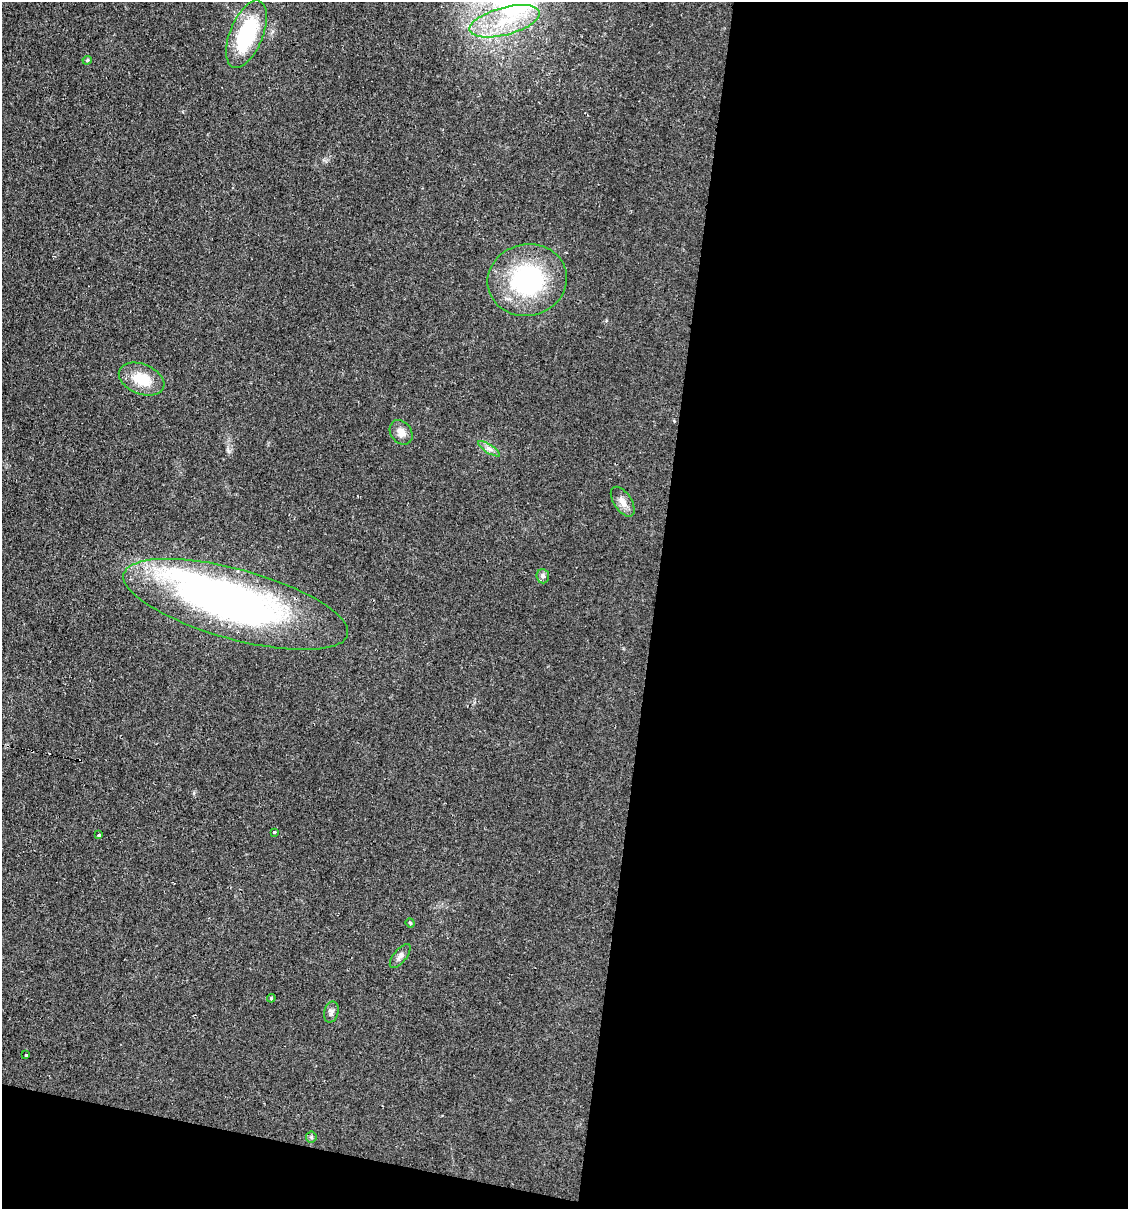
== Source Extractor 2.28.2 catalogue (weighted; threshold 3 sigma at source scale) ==
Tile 16 of 4 x 4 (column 4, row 4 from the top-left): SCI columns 3611-4736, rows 1-1207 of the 4848 x 4828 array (HDU 1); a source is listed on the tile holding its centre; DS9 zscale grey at full resolution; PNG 1130 x 1211 px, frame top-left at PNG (2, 2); each listed source drawn as its Kron ellipse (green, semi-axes under 4 px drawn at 4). Shown black and unused: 45% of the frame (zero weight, under 2 of 3 exposures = <1% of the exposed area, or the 3 px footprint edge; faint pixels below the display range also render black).
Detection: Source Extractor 2.28.2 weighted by HDU 2 'WHT'; one run over the whole footprint, this tile lists its part. Background 0.0329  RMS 0.0049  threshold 0.022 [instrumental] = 3 sigma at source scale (4.5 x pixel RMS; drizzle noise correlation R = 1.50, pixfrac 1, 0.05/0.05 arcsec/px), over >= 5 px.
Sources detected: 20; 1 inside a brighter object's white glare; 1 cosmic-ray / hot-pixel residue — neither listed nor drawn; the other 18 listed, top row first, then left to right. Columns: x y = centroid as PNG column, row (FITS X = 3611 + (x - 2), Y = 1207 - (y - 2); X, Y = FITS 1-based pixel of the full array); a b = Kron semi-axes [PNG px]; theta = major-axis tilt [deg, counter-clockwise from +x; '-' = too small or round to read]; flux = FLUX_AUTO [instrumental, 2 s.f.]
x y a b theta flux
505 21 36 14 15 22
246 34 36 16 68 37
87 60 5 4 - 0.66
527 280 40 35 13 60
142 379 24 15 -22 13
401 432 13 10 -54 3.9
489 449 13 3 -32 1.7
623 502 17 9 -56 3.7
543 576 7 6 - 1.3
236 604 116 35 -15 230
274 832 3 3 - 0.62
99 835 3 3 - 1.2
410 923 5 4 - 0.61
400 956 14 6 51 2.2
271 998 4 4 - 0.55
331 1012 11 7 76 1.7
26 1055 4 3 - 2.6
311 1137 5 5 - 0.77